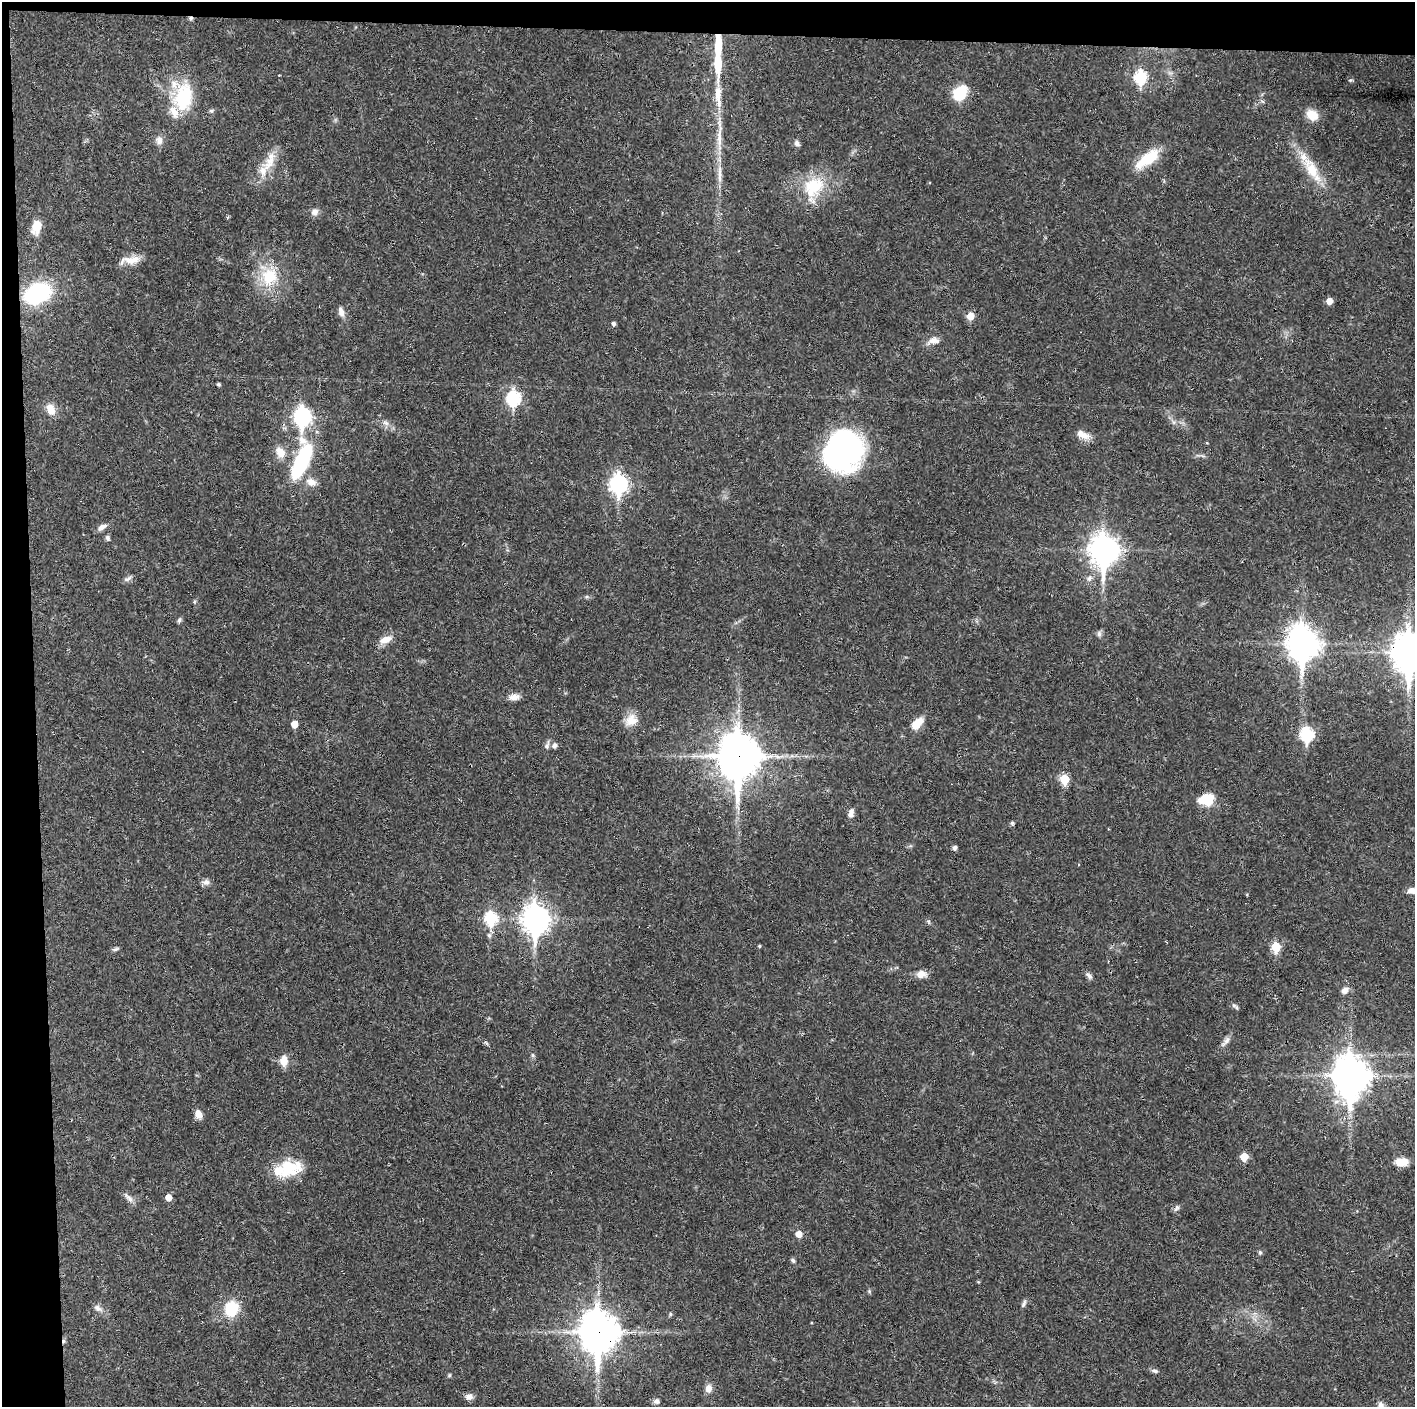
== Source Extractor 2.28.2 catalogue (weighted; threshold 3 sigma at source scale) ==
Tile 1 of 3 x 3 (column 1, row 1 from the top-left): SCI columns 1-1413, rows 2811-4215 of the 4239 x 4216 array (HDU 1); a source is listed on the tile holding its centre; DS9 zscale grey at full resolution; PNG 1417 x 1409 px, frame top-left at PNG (2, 2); no overlay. Shown black and unused: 5% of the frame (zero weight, under 3 of 4 exposures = <1% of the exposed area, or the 3 px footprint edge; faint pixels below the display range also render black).
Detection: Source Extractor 2.28.2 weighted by HDU 2 'WHT'; one run over the whole footprint, this tile lists its part. Background 0.027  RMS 0.0023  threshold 0.0105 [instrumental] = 3 sigma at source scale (4.5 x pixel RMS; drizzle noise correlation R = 1.50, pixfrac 1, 0.05/0.05 arcsec/px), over >= 5 px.
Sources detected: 111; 5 cosmic-ray / hot-pixel residue — not listed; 9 inside a brighter listed object's ellipse — not listed separately; the other 97 listed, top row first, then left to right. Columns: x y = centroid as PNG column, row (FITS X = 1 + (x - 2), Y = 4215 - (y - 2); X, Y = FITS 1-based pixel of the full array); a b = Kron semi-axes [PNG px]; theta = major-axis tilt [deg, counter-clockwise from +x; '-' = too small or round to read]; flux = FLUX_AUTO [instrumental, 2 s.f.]
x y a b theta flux
718 65 32 9 -89 7.1
279 75 3 3 - 0.2
1141 77 7 6 - 23
960 93 16 11 53 7.7
183 97 38 24 -88 14
211 111 6 5 - 0.4
1312 115 12 10 -35 3.9
719 137 37 6 87 3.9
159 140 10 8 -81 1.4
797 143 8 6 -56 0.73
1147 159 35 12 36 6.9
270 160 34 12 69 4.7
1312 171 37 15 -57 6.9
720 174 32 4 90 2.5
813 187 31 23 43 10
315 212 9 8 - 1.2
36 226 14 8 73 3.8
135 259 15 11 15 2.3
269 277 26 22 65 9.2
37 293 21 14 24 26
1329 301 5 5 - 2.2
341 312 12 7 -72 1.3
970 316 6 5 - 3.7
614 323 4 4 - 0.56
932 341 14 8 34 1.7
218 384 4 4 - 0.43
513 398 8 7 - 30
51 409 15 10 -71 2.5
302 417 9 7 88 68
386 423 10 5 -27 0.86
1083 435 20 9 -22 2.2
843 451 39 33 55 56
280 452 15 11 -56 2.7
302 461 41 15 69 24
311 482 14 10 -24 2
619 484 9 7 88 75
102 527 13 6 30 1.2
107 538 8 5 -70 0.53
1104 550 12 9 89 260
1089 578 9 6 62 0.88
128 579 12 5 28 0.71
179 620 6 5 - 0.43
1099 634 8 6 90 0.63
385 640 17 9 22 2.3
1303 644 13 10 -86 330
1409 653 14 11 -88 430
514 697 15 8 7 1.6
631 720 15 13 36 3.1
917 723 14 8 49 3.6
294 724 5 5 - 3
1307 734 7 6 - 25
547 746 12 6 72 0.81
555 746 6 6 - 0.89
738 756 16 13 -89 690
1065 779 6 6 - 7.5
1207 800 11 8 -4 9.1
851 813 10 6 79 1.4
1012 823 5 5 - 0.49
955 847 5 4 - 0.77
206 882 11 8 -2 1
1413 891 14 7 -6 1.8
491 918 7 6 - 21
536 919 11 9 -89 230
928 922 7 4 -46 0.36
759 946 4 4 - 0.28
1276 947 6 6 - 9.4
115 949 10 5 18 0.46
921 974 13 10 7 1.7
1089 976 11 5 -47 0.79
1345 990 9 7 36 1.2
1234 1005 7 6 - 0.56
1226 1041 19 6 49 1.2
486 1043 7 4 -45 0.36
533 1055 6 5 - 0.39
284 1061 13 8 88 2.3
1351 1076 15 11 -88 450
198 1114 11 8 -73 1.6
1244 1156 5 5 - 5.1
1401 1162 13 8 2 3.4
291 1168 32 21 10 8.1
128 1198 18 6 -47 1.1
168 1198 5 5 - 2.2
1176 1208 10 6 59 0.63
799 1234 5 5 - 2.4
1260 1252 6 5 - 0.4
793 1260 7 5 -50 0.46
1024 1304 11 5 62 0.58
98 1308 12 8 -34 1.1
231 1309 15 13 76 8.1
670 1314 5 4 - 0.33
598 1332 16 12 -89 520
1155 1371 8 5 -19 0.6
449 1375 6 5 - 0.31
709 1388 10 8 84 1.5
469 1397 9 8 - 1.2
656 1401 8 7 - 0.7
1380 1406 13 9 80 1.4
Overlapping masked pixels (flux is a lower limit): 4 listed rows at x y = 1409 653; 738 756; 1351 1076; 598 1332
Isophote crosses this tile's border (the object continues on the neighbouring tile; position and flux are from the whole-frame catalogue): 3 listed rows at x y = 1409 653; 1413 891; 1380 1406